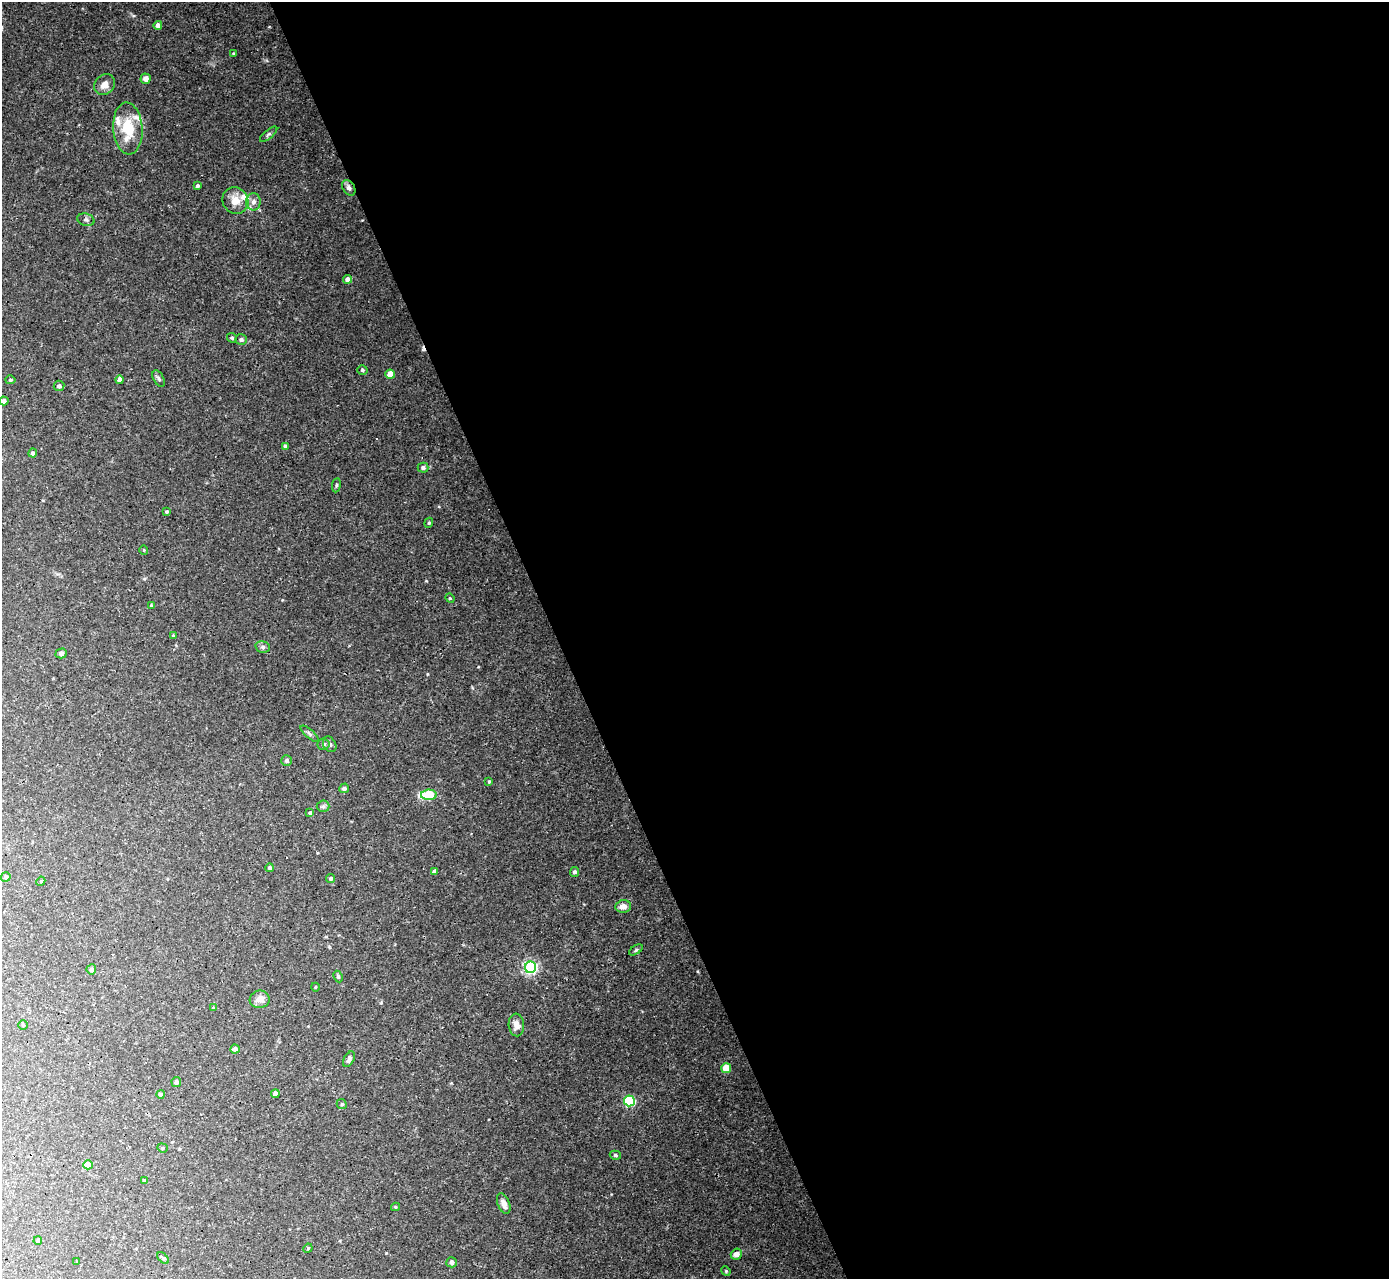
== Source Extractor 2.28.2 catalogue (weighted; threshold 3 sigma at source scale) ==
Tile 8 of 4 x 4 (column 4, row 2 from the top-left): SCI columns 4161-5547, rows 2833-4109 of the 5547 x 5534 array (HDU 1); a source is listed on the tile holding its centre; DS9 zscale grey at full resolution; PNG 1391 x 1281 px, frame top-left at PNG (2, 2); each listed source drawn as its Kron ellipse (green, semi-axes under 4 px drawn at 4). Shown black and unused: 60% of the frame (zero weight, under 3 of 4 exposures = <1% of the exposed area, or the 3 px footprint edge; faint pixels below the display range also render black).
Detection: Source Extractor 2.28.2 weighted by HDU 2 'WHT'; one run over the whole footprint, this tile lists its part. Background 0.0301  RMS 0.0024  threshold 0.0108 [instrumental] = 3 sigma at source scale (4.5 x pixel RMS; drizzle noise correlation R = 1.50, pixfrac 1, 0.05/0.05 arcsec/px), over >= 5 px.
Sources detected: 84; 1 cosmic-ray / hot-pixel residue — neither listed nor drawn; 4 inside a brighter listed object's ellipse — not listed separately; the other 79 listed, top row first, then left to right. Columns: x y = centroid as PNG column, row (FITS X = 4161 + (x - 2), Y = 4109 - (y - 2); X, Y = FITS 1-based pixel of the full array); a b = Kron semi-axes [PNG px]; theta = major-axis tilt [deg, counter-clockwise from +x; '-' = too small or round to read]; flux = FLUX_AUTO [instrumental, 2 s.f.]
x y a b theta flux
158 25 4 4 - 1.2
233 53 4 3 - 0.25
146 79 5 5 - 1.3
104 84 11 9 49 1.8
128 128 26 14 -86 8.2
269 134 11 3 40 0.47
197 186 4 4 - 0.45
349 188 8 5 -58 0.84
235 200 13 12 - 2.8
253 202 8 7 - 1.2
86 220 9 6 -16 0.62
348 279 4 4 - 1.3
232 338 5 4 - 0.41
241 340 6 5 - 0.65
362 370 5 4 - 0.43
390 374 5 4 - 3.8
159 379 9 5 -61 0.52
10 380 5 4 - 0.38
120 380 4 4 - 1.3
59 386 5 5 - 0.7
4 401 5 4 - 0.9
285 446 4 4 - 0.66
33 453 4 4 - 0.78
423 468 5 5 - 0.78
336 485 7 3 82 0.36
166 512 3 3 - 0.32
429 523 5 4 - 0.3
144 550 5 3 - 0.2
450 598 5 4 - 0.26
151 605 4 3 - 0.19
173 636 3 3 - 0.29
263 647 7 5 -13 0.59
61 653 6 5 - 0.59
310 734 11 4 -40 0.54
323 744 6 6 - 0.65
330 744 8 6 -59 0.62
287 760 5 5 - 0.69
489 781 3 3 - 0.26
344 788 5 4 - 0.71
429 795 8 5 2 14
323 806 6 6 - 0.5
310 813 4 4 - 0.56
270 868 4 4 - 0.51
435 871 4 4 - 1
575 872 5 4 - 0.61
6 877 5 4 - 0.62
331 878 4 4 - 0.55
41 881 5 3 - 0.24
623 906 8 6 6 1.8
636 950 8 4 32 0.46
531 967 5 5 - 54
91 969 5 5 - 0.71
338 976 6 4 -64 0.35
315 987 4 3 - 0.2
260 999 10 8 7 2
213 1008 4 3 - 0.36
23 1025 4 4 - 0.31
516 1025 11 7 -86 1.4
235 1049 4 4 - 1
349 1059 8 5 59 0.78
726 1068 5 5 - 5
176 1082 5 4 - 0.66
161 1094 4 4 - 0.45
275 1094 4 4 - 1.1
629 1101 5 5 - 27
342 1104 5 4 - 0.36
162 1148 5 4 - 0.34
615 1155 6 4 -16 0.38
88 1165 5 4 - 4
144 1181 3 3 - 0.51
504 1204 11 6 -68 1.5
396 1207 4 4 - 0.25
38 1241 4 4 - 0.47
308 1248 5 4 - 0.24
736 1254 6 5 - 1.4
163 1258 7 4 -45 0.37
77 1262 3 3 - 0.21
452 1262 5 5 - 0.93
726 1271 5 4 - 0.26
Overlapping masked pixels (flux is a lower limit): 1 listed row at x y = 349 188
Isophote crosses this tile's border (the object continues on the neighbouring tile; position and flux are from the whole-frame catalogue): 1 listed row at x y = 4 401